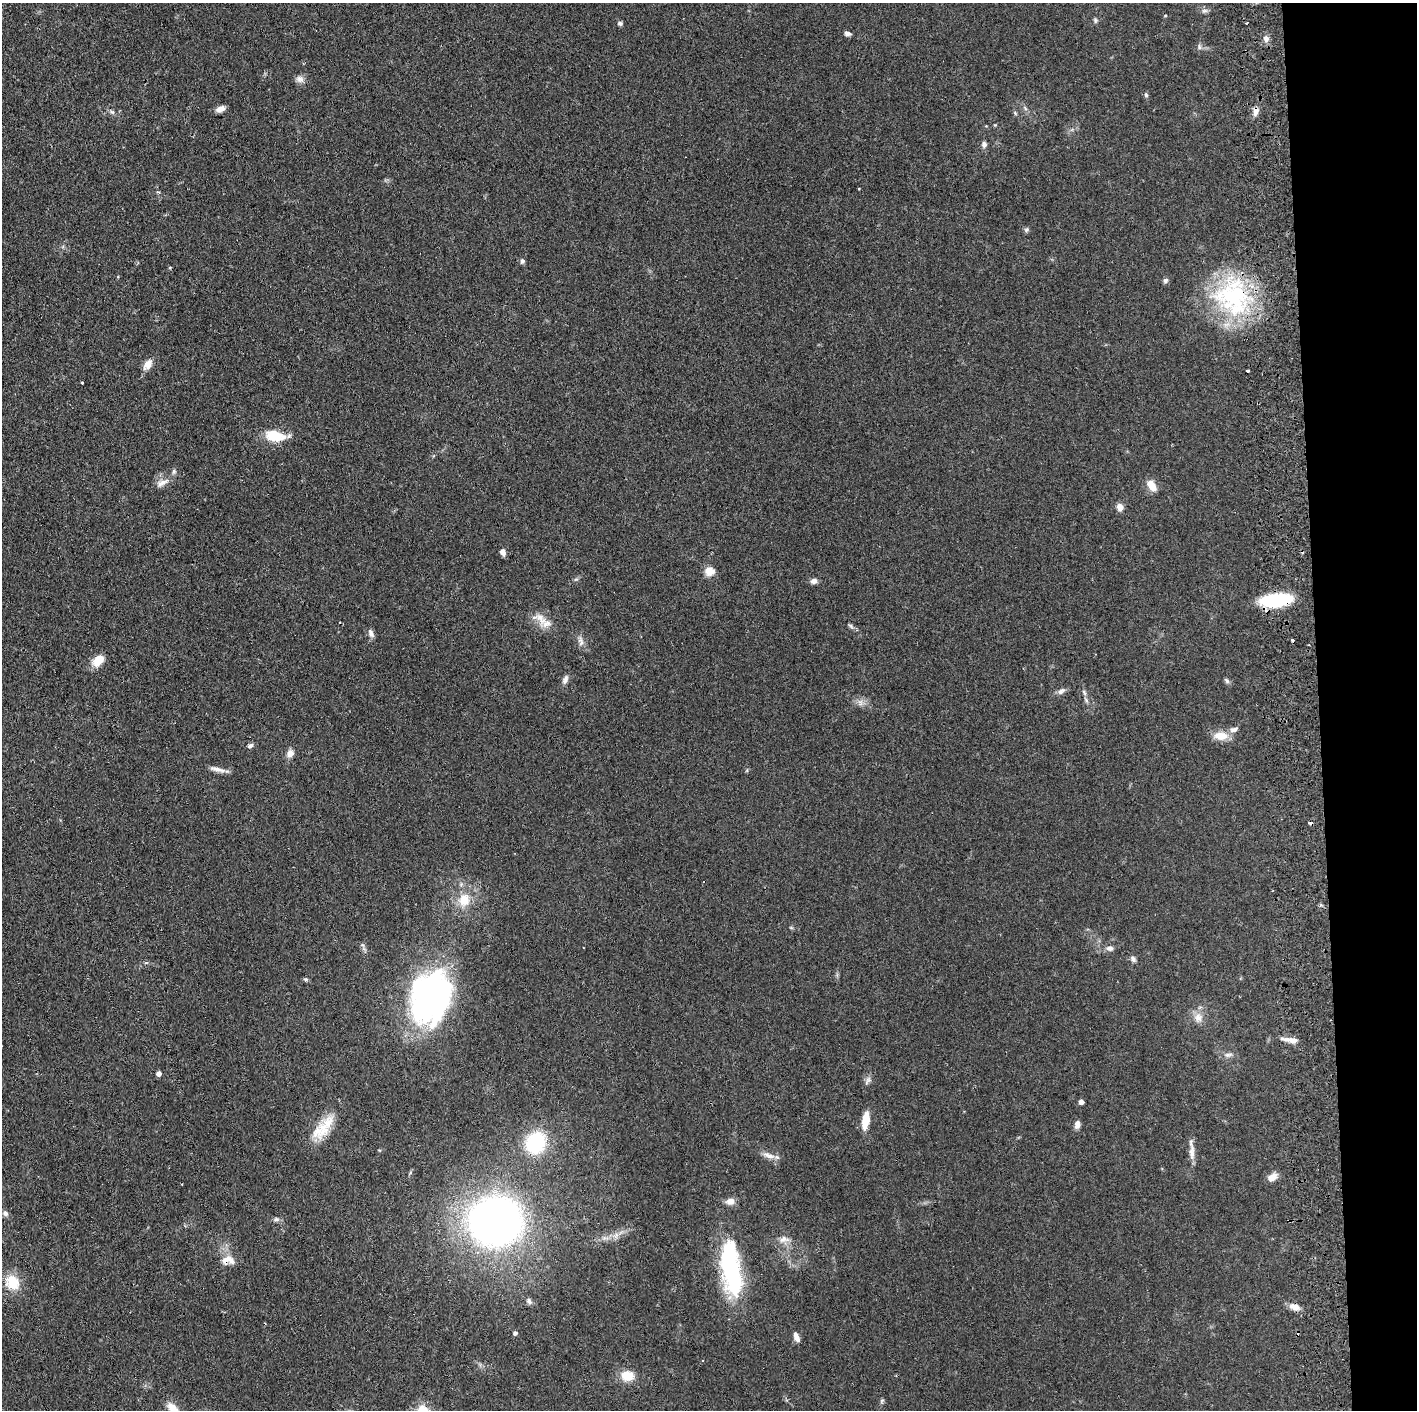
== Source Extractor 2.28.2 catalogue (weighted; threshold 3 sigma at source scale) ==
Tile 6 of 3 x 3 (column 3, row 2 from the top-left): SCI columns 2891-4305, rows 1412-2819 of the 4364 x 4231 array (HDU 1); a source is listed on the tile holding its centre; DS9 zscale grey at full resolution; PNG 1419 x 1412 px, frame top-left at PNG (2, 3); no overlay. Shown black and unused: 7% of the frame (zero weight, under 2 of 3 exposures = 3% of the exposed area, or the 3 px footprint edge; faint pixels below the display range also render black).
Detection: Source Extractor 2.28.2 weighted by HDU 2 'WHT'; one run over the whole footprint, this tile lists its part. Background 0.0611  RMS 0.0056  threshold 0.0252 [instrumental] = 3 sigma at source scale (4.5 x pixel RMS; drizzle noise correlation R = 1.50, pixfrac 1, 0.05/0.05 arcsec/px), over >= 5 px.
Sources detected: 89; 5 cosmic-ray / hot-pixel residue — not listed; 2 inside a brighter listed object's ellipse — not listed separately; the other 82 listed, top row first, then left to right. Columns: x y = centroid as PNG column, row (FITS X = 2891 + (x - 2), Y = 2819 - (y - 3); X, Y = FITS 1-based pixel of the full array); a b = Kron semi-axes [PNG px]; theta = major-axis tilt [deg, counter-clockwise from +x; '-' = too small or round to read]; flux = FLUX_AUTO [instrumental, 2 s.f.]
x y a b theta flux
1205 11 9 4 0 1.4
1165 16 5 3 - 0.42
1095 20 7 5 -79 0.93
620 23 6 5 - 1.4
848 33 8 5 -15 1.7
1266 39 8 7 - 2.6
1199 47 8 4 -82 1.1
300 79 11 9 -16 2.7
1146 95 6 5 - 0.93
220 109 9 6 25 3.5
1256 111 12 7 79 3
112 112 8 5 -17 1.4
1015 113 7 4 -47 0.76
995 125 4 4 - 0.47
984 144 8 7 - 1.7
859 189 3 3 - 0.96
1026 230 7 6 - 1.1
522 261 7 6 - 1.3
1165 280 7 6 - 1.4
1232 296 55 47 -75 77
148 365 15 9 53 4.5
1248 371 3 3 - 2.6
82 383 3 3 - 1.3
274 436 21 11 -11 16
174 471 7 5 83 1.2
162 483 21 8 26 4.3
1152 485 14 8 -54 6.4
1120 507 8 7 - 3.6
503 552 8 6 -76 2.3
709 571 10 9 - 6.6
576 579 7 4 18 0.82
814 581 8 7 - 2.4
1276 600 29 12 6 39
541 618 26 13 -34 8
851 626 9 4 -36 1.3
371 633 11 7 -64 2.1
581 641 15 6 -83 2.7
98 660 12 8 49 10
565 679 12 6 66 2.2
1227 681 8 6 -47 1.2
1061 691 12 6 38 2.2
1084 692 9 5 -63 1.4
860 703 10 7 -89 2.5
1221 736 19 10 -1 7.5
250 746 8 5 26 1.5
290 753 10 8 58 3.5
217 769 21 6 -16 3.4
464 900 16 14 78 11
1110 948 10 7 -3 2.3
1133 959 8 6 -59 1.7
146 963 6 4 2 0.72
306 979 6 5 - 0.91
430 998 49 36 70 180
1198 1017 13 11 -69 4.8
1291 1040 19 6 -11 4.4
1228 1055 12 6 6 2.1
158 1073 5 5 - 2.4
868 1080 14 5 60 1.9
1081 1102 4 4 - 2.8
865 1120 20 7 81 9.4
1077 1124 9 6 81 3
323 1129 31 18 75 16
536 1143 13 11 57 65
1192 1152 23 7 -89 4.5
768 1155 19 7 -21 4
1272 1177 11 8 34 4.6
730 1201 11 8 10 3.6
5 1213 7 6 - 1.7
276 1219 8 6 15 1.4
496 1221 42 39 10 330
616 1235 9 4 53 1.9
784 1239 15 8 3 4
230 1259 17 8 -58 4.9
731 1268 62 20 -82 75
12 1282 17 14 -46 14
529 1301 9 6 -70 1.6
1295 1307 14 8 -17 3.9
515 1333 4 4 - 1.5
796 1337 11 6 -68 3.1
628 1376 13 11 -6 9.8
882 1401 7 5 47 0.92
173 1409 18 10 -55 7.6
Overlapping masked pixels (flux is a lower limit): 3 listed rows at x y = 1256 111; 1232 296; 1276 600
Isophote crosses this tile's border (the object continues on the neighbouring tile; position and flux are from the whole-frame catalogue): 1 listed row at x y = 173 1409